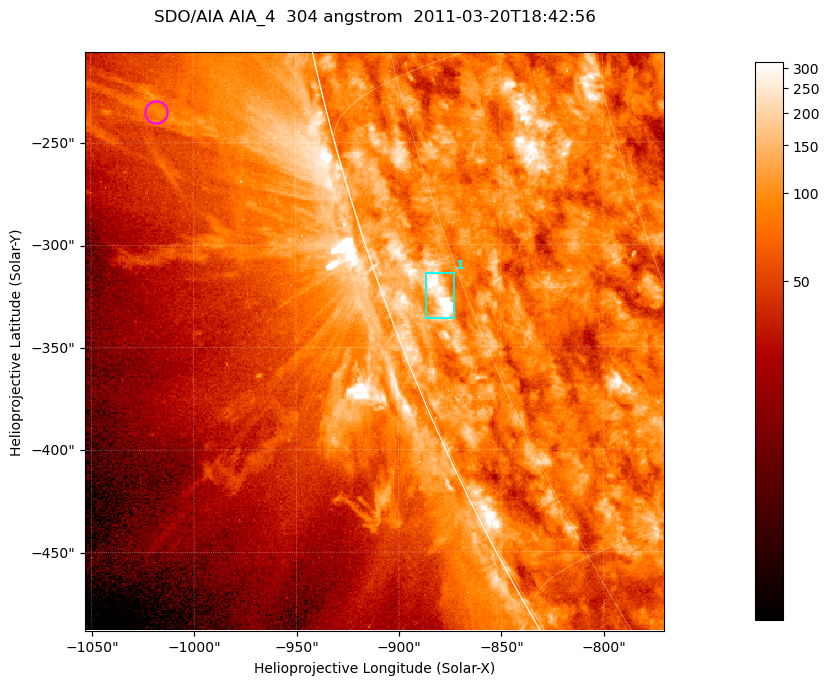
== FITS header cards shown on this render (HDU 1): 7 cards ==
TELESCOP= 'SDO/AIA '           / For AIA: SDO/AIA
INSTRUME= 'AIA_4   '           / For AIA: AIA_ATA1, AIA_ATA2, AIA_ATA3 or AIA_AT
WAVELNTH=                  304 / [angstrom] Wavelength
WAVEUNIT= 'angstrom'           / Wavelength unit: angstrom
DATE-OBS= '2011-03-20T18:42:56.123' / [ISO] Date when observation started; ISO 8
CTYPE1  = 'HPLN-TAN'           / CTYPE1; Typically HPLN
CTYPE2  = 'HPLT-TAN'           / CTYPE2; Typically HPLT

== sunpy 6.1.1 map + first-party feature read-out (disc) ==
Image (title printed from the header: SDO/AIA AIA_4  304 angstrom  2011-03-20T18:42:56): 471 x 471 px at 0.6 arcsec/px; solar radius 964 arcsec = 1606 px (partial field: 1.2% of the solar disc is inside the frame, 44% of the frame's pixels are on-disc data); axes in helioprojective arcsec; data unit not stated in the header (colour bar unlabelled)
Orientation: roll -0.132 deg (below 1 deg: not rotated)
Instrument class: DISC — disc imager (sunpy class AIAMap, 304 A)
Bright regions (active regions / flare kernels): reference = the on-disc median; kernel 5 px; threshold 5 sigma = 145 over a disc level ~84.7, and >= 1.15x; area >= 221 px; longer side >= 6 px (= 3.6 arcsec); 1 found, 1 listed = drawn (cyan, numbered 1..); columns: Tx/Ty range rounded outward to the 2 arcsec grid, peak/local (2 s.f.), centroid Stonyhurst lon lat
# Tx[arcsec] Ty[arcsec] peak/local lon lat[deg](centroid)
1 -888..-872 -336..-314 7.7 -78 -21
Off-limb structures (1.02-1.3 R_sun): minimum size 110 px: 8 found; the strongest spans PA ~100..105 deg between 1.05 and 1.12 R_sun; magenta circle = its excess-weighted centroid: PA ~105 deg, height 1.08 R_sun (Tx ~-1018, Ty ~-236 arcsec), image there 2.1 x the reference